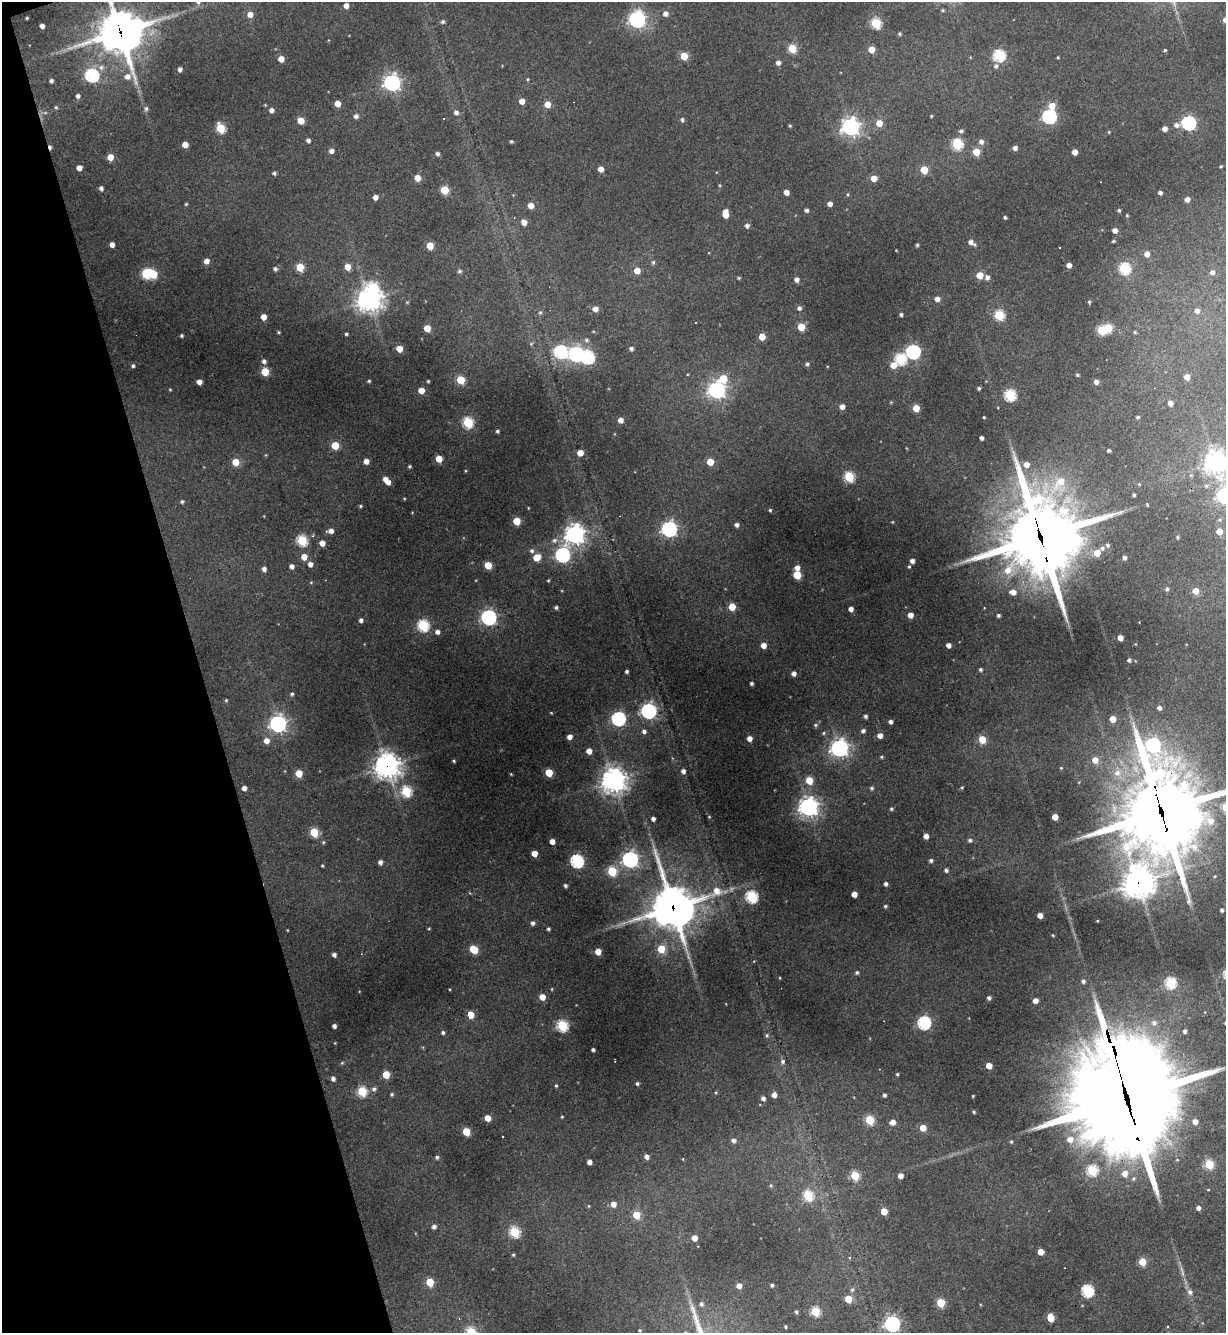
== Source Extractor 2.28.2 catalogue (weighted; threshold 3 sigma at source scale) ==
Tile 5 of 4 x 4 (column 1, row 2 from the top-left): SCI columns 144-1367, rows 2663-3993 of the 5307 x 5324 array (HDU 1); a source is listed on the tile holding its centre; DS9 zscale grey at full resolution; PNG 1228 x 1335 px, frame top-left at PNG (2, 2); no overlay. Shown black and unused: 16% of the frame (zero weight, under 3 of 4 exposures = <1% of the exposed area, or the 3 px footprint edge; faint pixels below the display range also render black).
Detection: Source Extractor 2.28.2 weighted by HDU 2 'WHT'; one run over the whole footprint, this tile lists its part. Background 0.268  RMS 0.0096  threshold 0.0431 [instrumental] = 3 sigma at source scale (4.5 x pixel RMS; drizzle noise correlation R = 1.50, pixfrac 1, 0.05/0.05 arcsec/px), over >= 5 px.
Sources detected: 393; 1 too faint to see at this stretch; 4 inside a brighter object's white glare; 3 cosmic-ray / hot-pixel residue — not listed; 2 inside a brighter listed object's ellipse — not listed separately; the other 383 listed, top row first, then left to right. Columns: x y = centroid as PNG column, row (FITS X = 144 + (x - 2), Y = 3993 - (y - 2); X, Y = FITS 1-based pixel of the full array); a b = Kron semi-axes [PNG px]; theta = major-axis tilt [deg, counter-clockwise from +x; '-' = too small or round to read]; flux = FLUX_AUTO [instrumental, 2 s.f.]
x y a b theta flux
198 2 5 5 - 2.9
346 5 4 4 - 6.5
943 10 5 4 - 1.2
665 13 5 5 - 5
250 14 5 5 - 7.7
27 18 3 2 - 1.1
637 19 7 7 - 320
1225 20 4 4 - 4.7
443 22 5 5 - 2.1
876 23 5 5 - 71
137 25 11 8 6 82
42 26 4 4 - 4.8
120 32 17 14 -63 2600
899 34 4 4 - 1.4
792 48 5 5 - 39
871 49 5 5 - 16
1165 50 3 3 - 1.2
999 55 6 6 - 98
684 56 5 5 - 27
1058 57 3 3 - 0.95
281 59 5 4 - 12
778 63 5 5 - 3.8
996 66 6 5 - 3
101 67 7 7 - 4
180 69 4 4 - 3.7
92 75 6 6 - 170
128 76 7 6 - 5.9
527 79 4 4 - 1
51 81 4 3 - 2.5
392 83 7 6 - 370
78 96 4 4 - 3.3
522 101 5 4 - 8.2
337 104 5 4 - 9.6
547 104 5 5 - 14
1052 106 5 5 - 15
56 107 4 4 - 1.2
146 108 6 5 - 2.3
271 110 5 4 - 4.6
456 112 5 4 - 3.5
356 116 5 5 - 3.6
931 116 3 3 - 1
1049 117 6 6 - 190
682 120 5 5 - 2.4
301 121 5 5 - 20
879 123 5 5 - 13
1189 123 6 6 - 190
1176 125 7 6 - 4.1
790 126 4 4 - 1.2
851 127 7 7 - 440
220 128 6 5 - 51
1165 129 4 4 - 6
961 131 5 4 - 2.2
1109 132 4 3 - 0.83
308 140 4 4 - 3.6
511 141 3 3 - 1.6
981 142 6 6 - 4.5
957 144 6 5 - 75
185 145 5 4 - 11
1015 148 4 4 - 4.4
331 151 5 4 - 4.7
976 152 5 5 - 24
1075 152 4 4 - 9.2
437 154 4 4 - 2.8
110 157 5 5 - 12
1221 166 3 3 - 1
79 168 4 4 - 7.9
601 169 4 4 - 7
924 170 5 5 - 26
274 173 4 4 - 2.1
417 178 5 4 - 13
874 178 5 5 - 10
101 188 4 4 - 3.5
444 190 5 5 - 40
786 192 4 4 - 7.4
1160 193 4 4 - 3.1
375 197 4 4 - 5.6
1187 199 4 4 - 5.3
186 204 4 4 - 1.1
830 204 4 4 - 6
531 205 5 4 - 10
806 210 4 4 - 2.8
1119 210 4 3 - 1.6
725 214 7 4 -88 15
1127 215 4 3 - 1.2
1005 217 4 3 - 1.7
524 222 5 5 - 7.6
747 226 5 4 - 3.7
1115 230 4 4 - 5.9
1113 241 4 3 - 1.3
970 242 6 5 - 5.2
112 244 4 4 - 6.3
917 245 3 3 - 1.6
430 246 5 5 - 24
1147 254 5 5 - 6.9
206 261 5 5 - 7.2
653 262 6 5 - 1.9
1069 265 4 4 - 6.8
300 267 5 5 - 34
347 267 5 5 - 13
1124 268 6 6 - 85
275 269 4 4 - 2.5
459 271 6 4 1 2
637 271 5 5 - 12
1212 272 4 4 - 3.7
146 274 6 5 - 52
980 275 5 5 - 20
987 277 5 5 - 4
739 278 4 3 - 1.2
796 279 5 4 - 4.7
369 299 8 8 - 880
937 299 4 4 - 6.2
1089 302 5 4 - 1.4
799 308 5 5 - 3.1
595 309 5 5 - 6.3
1197 311 5 5 - 4.2
540 312 5 4 - 1.4
901 315 3 3 - 2.2
999 315 5 5 - 63
264 317 5 4 - 9.4
695 322 3 3 - 1.6
801 327 5 5 - 28
427 328 5 5 - 18
1101 330 5 5 - 48
279 332 4 3 - 1.1
1135 332 3 3 - 1.1
346 334 3 3 - 1.4
181 336 3 3 - 1.6
762 337 5 5 - 14
587 340 7 6 - 2.4
531 343 6 4 20 1.2
631 348 4 4 - 3.1
399 349 5 5 - 15
560 352 7 6 - 140
913 352 6 6 - 200
576 354 7 6 - 250
588 357 7 6 - 120
900 359 6 6 - 85
264 361 5 4 - 3.7
807 364 5 4 - 2.2
893 365 5 5 - 11
133 366 5 4 - 2.1
265 372 5 5 - 34
1077 375 4 3 - 1.4
1187 377 5 4 - 8.5
723 379 6 6 - 24
461 380 5 5 - 38
369 381 4 3 - 1.4
428 381 3 3 - 1.2
199 382 4 4 - 6.9
1096 382 4 4 - 5
979 388 3 3 - 1.9
170 389 4 3 - 0.91
421 390 5 4 - 13
717 390 7 6 - 380
1010 395 6 5 - 96
1170 403 4 4 - 5.6
842 407 5 4 - 6.1
916 408 5 5 - 18
984 417 3 2 - 0.86
1137 417 4 3 - 1.7
620 420 4 4 - 7
468 422 6 5 - 75
497 431 4 3 - 1.8
981 438 4 3 - 3.6
335 445 5 5 - 27
1109 450 3 3 - 2.1
580 453 5 4 - 12
439 459 5 5 - 18
366 461 4 4 - 6.8
236 462 5 5 - 19
710 462 5 5 - 20
1215 462 8 8 - 700
1026 464 6 5 - 7.2
409 466 3 3 - 1.3
465 471 4 3 - 0.84
1191 475 5 4 - 1.2
849 477 5 5 - 70
388 482 5 4 - 7.1
1139 484 4 4 - 0.88
1206 486 5 4 - 1.5
1134 495 3 3 - 1.8
1224 496 6 6 - 290
182 502 5 4 - 1.9
361 506 4 3 - 1.3
770 510 4 3 - 1.3
1219 520 5 4 - 1.4
517 521 5 5 - 27
737 525 4 4 - 3.4
669 529 6 6 - 280
331 531 6 5 - 5.5
1219 531 5 4 - 13
575 534 7 7 - 620
1040 536 35 25 -78 8500
1178 537 3 3 - 1.5
302 540 6 5 - 79
554 540 7 7 - 3.9
322 543 5 4 - 8.2
1107 545 5 5 - 2
1102 548 5 5 - 2.2
532 551 6 6 - 2.5
1097 553 5 5 - 15
563 555 7 6 - 240
304 557 5 5 - 13
537 557 6 5 - 19
1124 558 4 3 - 2.9
912 561 4 4 - 4.6
310 564 5 5 - 6
488 565 5 5 - 23
291 566 5 4 - 4.6
909 567 4 3 - 1.3
797 568 5 5 - 6.2
264 569 5 4 - 4
797 575 5 5 - 34
548 581 4 3 - 0.97
311 582 5 3 - 1
1167 589 5 4 - 2.1
1195 591 5 5 - 12
1013 592 6 5 - 7.4
556 607 4 4 - 2.2
732 607 5 5 - 22
851 609 4 4 - 5.5
910 615 5 4 - 7.9
998 615 3 3 - 2.1
489 617 6 6 - 260
361 620 4 4 - 3.4
423 625 6 5 - 100
437 632 5 5 - 4
1120 638 4 4 - 8.3
763 645 5 4 - 9.2
948 645 4 4 - 5.5
1129 660 4 3 - 2.7
981 670 4 4 - 1.7
626 671 3 3 - 2.2
794 674 4 4 - 4.8
752 683 3 3 - 2
292 694 4 4 - 1.7
226 700 4 4 - 1.1
1159 708 5 4 - 3.5
648 711 6 6 - 260
551 713 3 3 - 0.83
866 716 4 3 - 2.6
618 719 6 6 - 180
1113 719 5 4 - 13
890 722 4 4 - 3.8
278 724 7 6 - 390
816 725 6 5 - 1.7
644 731 5 5 - 3.3
863 731 5 4 - 3.3
824 733 5 4 - 1.4
880 735 4 4 - 6.5
569 737 5 4 - 5.9
749 738 4 4 - 7.1
982 739 5 5 - 25
266 741 6 5 - 7.6
1153 745 7 7 - 190
839 748 7 7 - 420
589 751 5 4 - 9.3
882 757 4 4 - 1.2
1095 760 6 5 - 9
454 761 3 3 - 1.2
387 766 10 9 - 800
683 771 4 4 - 4.4
299 773 5 5 - 20
549 773 5 5 - 30
1117 773 9 8 - 6.7
511 774 4 3 - 0.76
613 780 9 8 - 890
809 780 5 5 - 29
244 788 4 4 - 5.1
872 788 5 5 - 2
962 788 4 3 - 0.97
406 791 6 5 - 78
808 807 7 7 - 510
891 809 4 4 - 1.6
1161 811 39 26 -76 9900
1055 817 5 4 - 12
653 819 4 4 - 3.7
314 832 5 5 - 41
926 836 4 4 - 6.1
970 840 5 5 - 2.3
552 841 4 4 - 8
534 853 4 4 - 12
630 859 6 6 - 310
931 860 4 4 - 2.4
577 861 6 6 - 160
380 862 5 4 - 4.1
322 866 3 3 - 0.97
946 870 4 4 - 2.7
612 871 6 5 - 49
1138 883 11 10 - 1300
886 884 4 4 - 2.9
565 885 4 4 - 2.1
854 894 4 4 - 8.6
751 897 6 6 - 120
885 906 4 3 - 1.6
673 908 17 16 - 3000
1222 910 4 3 - 2.3
1040 915 4 4 - 8.3
533 923 5 4 - 3.1
548 929 4 4 - 1.7
474 949 6 5 - 31
661 949 5 5 - 28
598 952 5 4 - 14
334 955 4 4 - 3.3
857 972 5 5 - 2
1083 981 5 5 - 2.7
1170 983 6 5 - 87
542 997 5 5 - 12
989 998 4 4 - 2.8
1035 1001 4 4 - 7
470 1015 5 4 - 21
1154 1022 7 6 - 3.7
924 1023 6 6 - 150
334 1026 4 4 - 3.4
562 1026 6 5 - 91
1185 1031 4 3 - 2.6
443 1032 4 4 - 2.1
767 1035 5 5 - 1.8
593 1050 3 3 - 2.3
783 1061 6 6 - 2.5
342 1063 5 4 - 1
989 1066 5 4 - 12
897 1074 4 3 - 1.3
386 1075 5 5 - 23
333 1079 4 4 - 3.1
637 1083 4 4 - 2
556 1086 4 4 - 1.2
374 1089 7 6 - 2.9
362 1091 5 5 - 65
716 1092 5 3 - 1
392 1094 4 4 - 1.6
1125 1094 69 31 -75 23000
774 1095 5 4 - 6.2
884 1095 4 3 - 2.2
973 1096 3 2 - 0.86
763 1098 5 4 - 3.5
974 1112 3 3 - 1.2
562 1117 3 2 - 0.87
488 1118 5 4 - 12
869 1120 5 5 - 52
1195 1121 5 4 - 6.2
893 1122 6 5 - 6.8
923 1128 5 5 - 13
466 1132 5 5 - 33
1070 1139 8 7 - 9
733 1140 5 5 - 3.5
1011 1142 5 4 - 1.4
437 1157 5 4 - 1.9
647 1157 5 4 - 4.3
589 1162 4 4 - 5.1
1209 1164 5 5 - 55
1092 1170 6 5 - 75
1125 1174 6 6 - 9.2
855 1175 5 5 - 48
900 1176 4 4 - 6.6
808 1195 6 5 - 68
613 1204 5 5 - 7.4
589 1206 4 4 - 1.1
1198 1208 4 4 - 3.9
884 1211 5 4 - 18
636 1215 5 5 - 27
434 1226 5 4 - 3.3
514 1232 6 5 - 57
694 1238 5 4 - 8.3
1041 1252 5 4 - 14
513 1255 4 4 - 1.3
1142 1262 5 5 - 28
430 1282 5 5 - 29
772 1285 4 4 - 2.2
739 1286 5 5 - 6.9
852 1290 7 5 74 2.3
1088 1291 6 5 - 120
1190 1292 6 6 - 3.3
848 1299 5 5 - 23
941 1303 5 5 - 44
701 1304 6 5 - 2.9
815 1311 5 5 - 53
796 1312 4 4 - 1.8
1051 1318 6 5 - 23
892 1324 6 6 - 310
785 1327 4 4 - 1.7
640 1330 4 3 - 1.1
471 1332 5 5 - 53
Overlapping masked pixels (flux is a lower limit): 7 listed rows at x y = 120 32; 1040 536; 387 766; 1161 811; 1138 883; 673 908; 1125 1094
Isophote crosses this tile's border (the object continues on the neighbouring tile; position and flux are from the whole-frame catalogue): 7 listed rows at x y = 198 2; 1225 20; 120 32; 1215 462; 1224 496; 1161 811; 471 1332